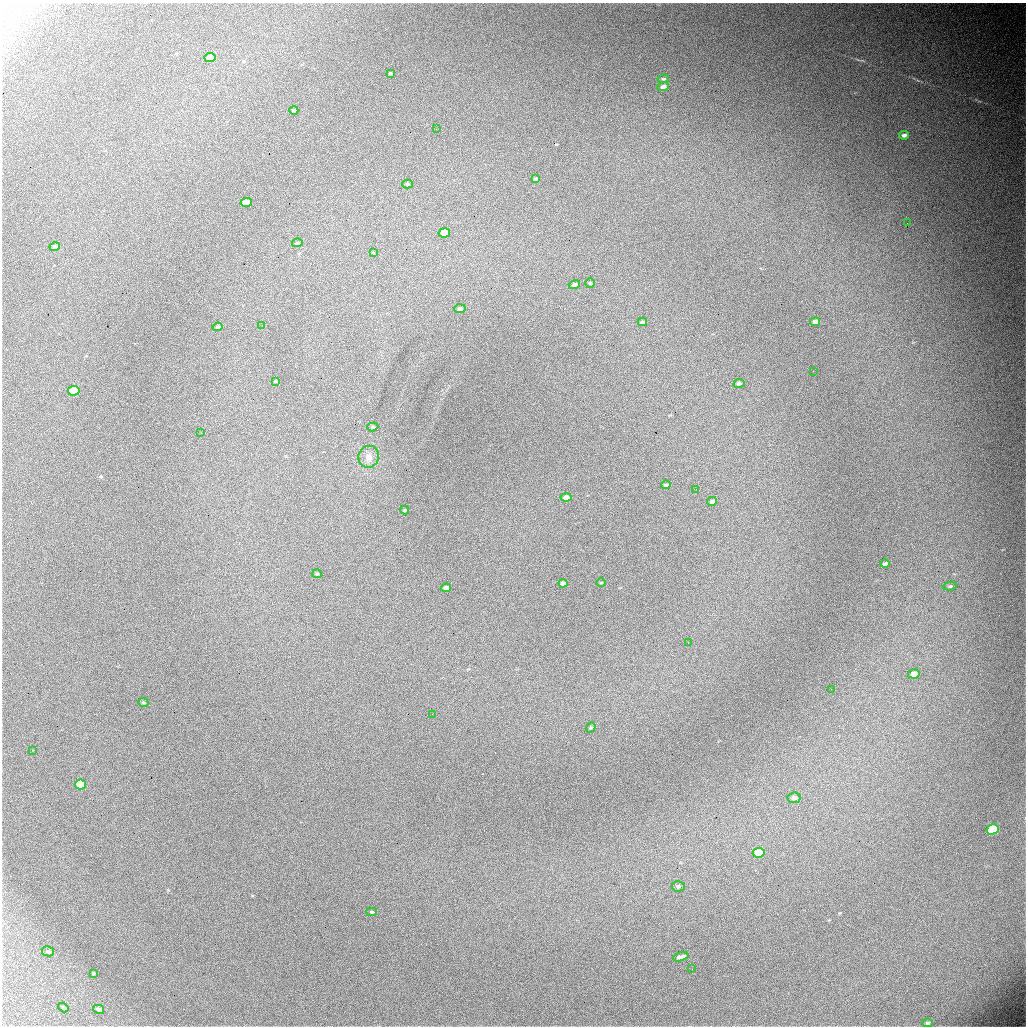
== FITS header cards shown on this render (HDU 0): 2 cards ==
NAXIS1  =                 1024 / length of data axis 1
NAXIS2  =                 1024 / length of data axis 2

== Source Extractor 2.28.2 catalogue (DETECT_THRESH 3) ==
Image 1024 x 1024 px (HDU 0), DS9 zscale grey, 1 PNG px = 1 image px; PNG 1028 x 1028 px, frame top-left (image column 1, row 1024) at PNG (2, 3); each listed source drawn as its Kron ellipse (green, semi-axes under 4 px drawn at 4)
Background 6730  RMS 63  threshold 190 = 3 sigma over >= 5 px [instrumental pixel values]
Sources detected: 60; all 60 listed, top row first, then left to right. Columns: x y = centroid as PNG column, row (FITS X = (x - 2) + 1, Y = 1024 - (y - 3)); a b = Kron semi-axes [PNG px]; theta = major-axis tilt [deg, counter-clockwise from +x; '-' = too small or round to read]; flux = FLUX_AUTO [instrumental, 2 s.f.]
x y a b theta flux
210 57 5 4 - 42000
390 73 3 2 - 4600
663 79 6 3 9 5800
663 87 6 4 19 17000
294 110 4 3 - 7300
436 129 2 2 - 2300
904 135 5 4 - 13000
536 178 4 3 - 6200
408 184 5 4 - 4800
246 203 5 4 - 88000
907 223 2 2 - 1700
444 233 6 4 12 65000
297 243 5 3 - 5300
55 247 5 4 - 10000
373 252 3 3 - 7800
590 283 4 4 - 4300
574 284 6 4 18 7700
460 309 5 4 - 9800
642 322 5 3 - 8700
815 322 5 4 - 19000
262 325 2 2 - 4300
218 327 5 4 - 7900
813 371 2 2 - 5000
276 381 3 3 - 3700
739 383 5 4 - 9700
74 391 5 5 - 150000
373 427 5 4 - 5700
201 433 2 2 - 1900
369 457 11 10 - 28000
666 485 5 3 - 6000
696 489 2 2 - 8000
566 497 5 4 - 17000
712 501 5 3 - 10000
405 510 4 3 - 4300
885 564 4 3 - 11000
317 574 5 4 - 4600
563 583 4 4 - 11000
601 583 5 3 - 3300
950 586 7 4 9 6200
446 588 5 4 - 17000
688 643 2 2 - 4100
914 674 6 4 12 34000
831 689 2 2 - 3600
143 702 5 3 - 3800
432 714 3 2 - 3400
591 728 5 4 - 6100
33 750 2 2 - 2400
80 785 5 5 - 140000
794 798 7 5 8 17000
993 829 6 5 - 320000
759 853 6 4 10 110000
678 886 6 5 - 11000
372 912 5 4 - 5700
48 951 6 5 - 10000
681 957 8 3 15 15000
692 969 2 2 - 2400
93 973 4 2 - 4700
63 1008 5 4 - 6500
99 1009 5 4 - 14000
928 1023 5 4 - 7800